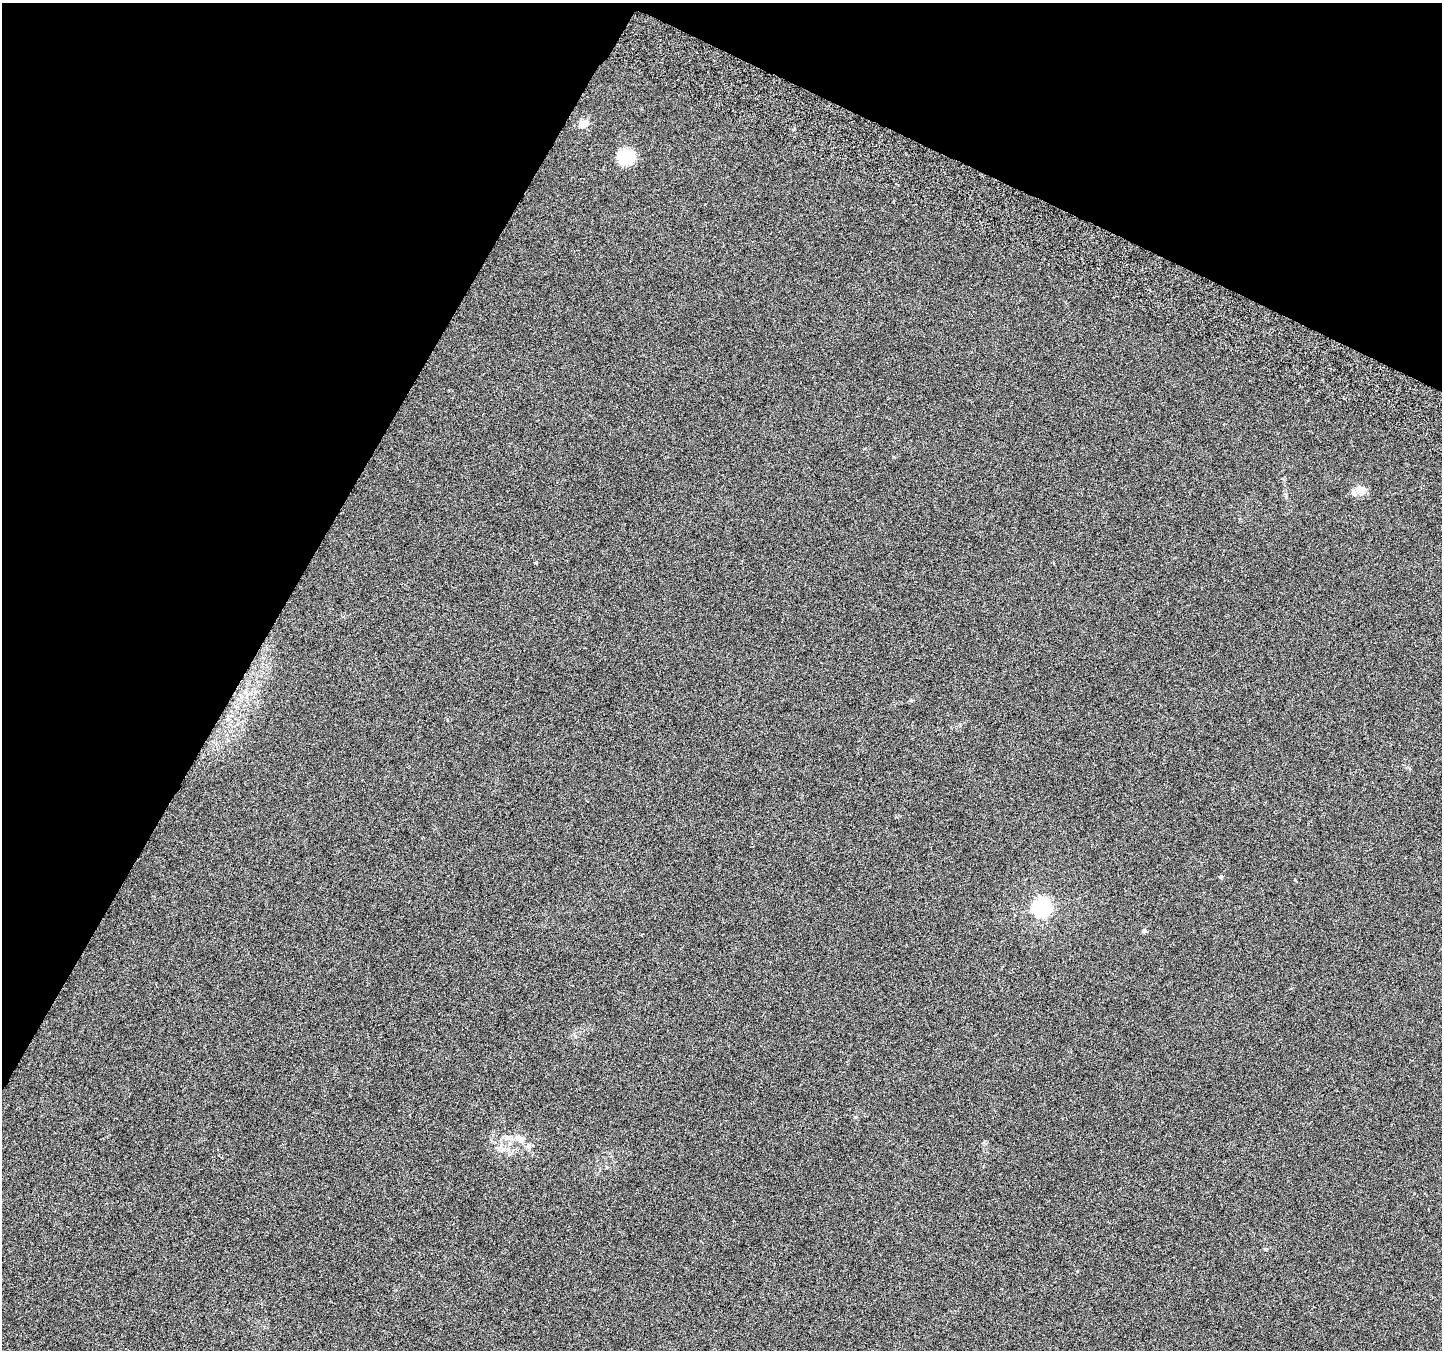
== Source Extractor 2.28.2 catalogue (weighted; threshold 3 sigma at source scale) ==
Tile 2 of 4 x 4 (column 2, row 1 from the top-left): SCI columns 1470-2909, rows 4298-5645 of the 5825 x 5965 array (HDU 1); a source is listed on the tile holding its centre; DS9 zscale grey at full resolution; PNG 1444 x 1352 px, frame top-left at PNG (2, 3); no overlay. Shown black and unused: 26% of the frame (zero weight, under 3 of 6 exposures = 3% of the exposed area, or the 3 px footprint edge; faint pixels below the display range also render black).
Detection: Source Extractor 2.28.2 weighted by HDU 2 'WHT'; one run over the whole footprint, this tile lists its part. Background 0.00842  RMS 0.0029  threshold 0.0119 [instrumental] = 3 sigma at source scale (4.09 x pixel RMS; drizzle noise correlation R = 1.36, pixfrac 0.8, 0.0396/0.0396 arcsec/px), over >= 5 px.
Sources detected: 10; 2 inside a brighter listed object's ellipse — not listed separately; the other 8 listed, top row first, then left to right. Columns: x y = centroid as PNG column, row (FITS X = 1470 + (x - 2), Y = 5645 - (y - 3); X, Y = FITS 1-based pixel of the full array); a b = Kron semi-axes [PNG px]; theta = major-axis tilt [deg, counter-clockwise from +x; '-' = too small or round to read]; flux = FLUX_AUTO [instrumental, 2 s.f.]
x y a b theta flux
584 124 12 8 32 2.4
626 157 21 17 -7 6
1361 490 14 10 -27 2.1
536 562 4 3 - 0.23
1221 877 5 4 - 0.35
1042 907 7 7 - 110
1144 930 6 5 - 0.6
520 1139 14 8 -27 2.4